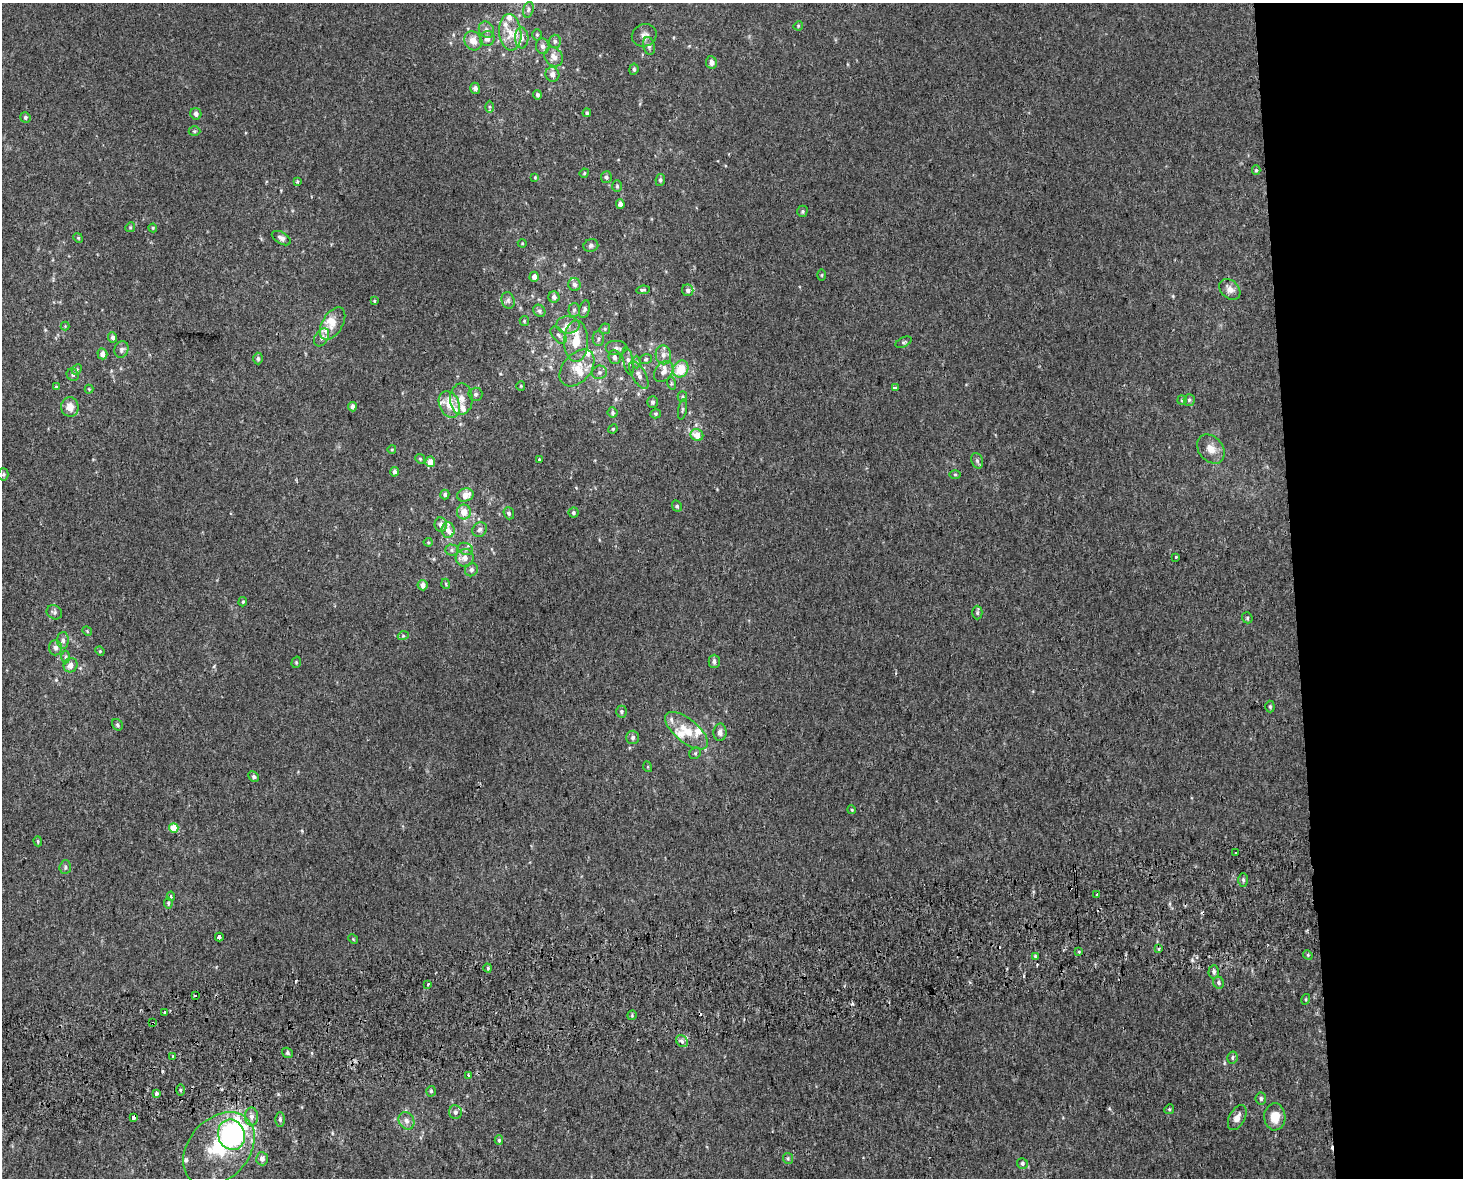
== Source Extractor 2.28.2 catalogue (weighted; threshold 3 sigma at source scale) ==
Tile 6 of 3 x 4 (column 3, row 2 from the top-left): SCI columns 2945-4405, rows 2396-3571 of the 4470 x 4790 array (HDU 1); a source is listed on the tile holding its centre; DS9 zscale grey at full resolution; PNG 1465 x 1180 px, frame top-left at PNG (2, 3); each listed source drawn as its Kron ellipse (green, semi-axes under 4 px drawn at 4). Shown black and unused: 12% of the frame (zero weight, under 2 of 3 exposures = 2% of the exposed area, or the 3 px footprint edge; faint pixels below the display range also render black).
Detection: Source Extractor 2.28.2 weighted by HDU 2 'WHT'; one run over the whole footprint, this tile lists its part. Background 0.00318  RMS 0.0056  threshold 0.0251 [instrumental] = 3 sigma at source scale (4.5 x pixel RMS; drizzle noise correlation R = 1.50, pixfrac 1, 0.0396/0.0396 arcsec/px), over >= 5 px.
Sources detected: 218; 1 inside a brighter object's white glare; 6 cosmic-ray / hot-pixel residue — neither listed nor drawn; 20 inside a brighter listed object's ellipse — not listed separately; the other 191 listed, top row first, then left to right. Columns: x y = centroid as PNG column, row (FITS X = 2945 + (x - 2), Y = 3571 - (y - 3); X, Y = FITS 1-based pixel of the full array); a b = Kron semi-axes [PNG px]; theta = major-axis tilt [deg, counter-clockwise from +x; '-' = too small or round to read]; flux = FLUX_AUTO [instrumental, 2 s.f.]
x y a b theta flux
528 10 8 5 73 1.2
798 26 5 4 - 0.52
486 30 9 7 -60 2.3
510 32 18 11 -84 7.8
537 35 6 5 - 0.79
644 35 12 11 - 3.2
487 38 7 7 - 2.6
522 38 10 6 -87 2.8
473 41 10 8 -54 5.3
555 41 6 6 - 1.4
543 46 8 6 -74 2
649 46 9 5 -76 1.8
554 57 10 8 -50 3.7
711 63 6 5 - 2.9
634 69 5 4 - 1
552 74 7 7 - 2.8
475 88 5 5 - 2.3
537 95 5 4 - 1.3
489 107 6 4 -90 0.91
587 113 4 3 - 0.97
196 114 6 5 - 2.1
25 117 5 5 - 1
194 131 6 5 - 0.82
1256 170 5 4 - 0.89
584 173 5 4 - 0.55
535 177 4 3 - 0.54
606 177 6 5 - 1.4
660 180 6 5 - 1
297 182 3 3 - 1.2
617 186 6 5 - 0.94
620 204 4 4 - 2.2
802 211 6 5 - 0.9
130 227 5 4 - 0.64
153 228 4 4 - 0.56
78 238 5 4 - 0.65
281 238 10 6 -29 2.1
522 243 4 4 - 0.53
591 246 7 6 - 1.5
822 275 5 3 - 0.62
534 277 5 4 - 2.6
574 284 6 6 - 1.7
1230 289 12 9 -42 4
643 290 7 4 7 0.95
688 290 6 5 - 1.6
554 297 5 5 - 1.8
508 300 8 6 -76 1.5
374 301 4 3 - 0.53
584 309 9 5 76 1.3
574 310 7 5 85 1.1
539 311 6 5 - 1.1
524 321 5 4 - 0.67
333 324 18 10 59 6.3
568 325 11 8 -2 3.3
65 326 4 4 - 0.49
605 329 5 5 - 0.78
559 335 10 6 -51 2.1
113 337 5 4 - 1.5
322 337 10 6 59 2.2
598 339 7 5 -89 1.4
576 341 21 12 89 11
904 342 8 4 26 1
617 348 11 7 0 2.3
121 349 8 7 - 1.8
102 354 5 5 - 3
663 355 9 7 -80 2.8
614 357 7 6 - 2
258 358 6 4 -88 1.1
646 359 6 5 - 0.86
628 361 14 5 -79 2
637 362 6 4 -89 0.84
577 368 21 14 49 10
77 369 6 4 45 0.87
681 369 9 7 62 10
664 371 11 8 52 3
599 372 7 6 - 1.5
73 375 6 5 - 1.2
639 375 15 7 -61 3.2
671 383 6 4 -73 0.71
521 386 4 4 - 0.56
56 387 4 3 - 0.59
895 388 4 3 - 4.7
89 389 4 4 - 0.52
475 394 7 6 - 1.3
682 397 5 4 - 0.82
461 399 15 11 89 6.4
1182 400 4 4 - 0.68
1189 400 6 5 - 1
653 402 6 5 - 1.2
449 404 14 10 -68 9.1
70 407 10 8 -84 5.4
352 407 5 4 - 2.2
682 410 10 3 81 0.89
613 412 5 5 - 1
656 414 5 4 - 0.72
613 429 5 4 - 0.67
697 435 6 5 - 6
392 449 4 3 - 0.44
1211 449 16 12 -51 5.6
420 459 5 4 - 0.63
539 460 3 3 - 2.7
977 461 8 5 -68 1.3
430 462 5 5 - 4.3
394 472 5 4 - 1.5
3 474 6 5 - 0.89
955 474 5 3 - 0.66
445 494 5 4 - 1.3
465 495 8 6 15 5.3
677 506 6 4 -63 1.1
464 512 7 7 - 5.7
509 513 6 5 - 1.2
573 513 5 5 - 1.1
441 525 7 6 - 2.6
448 530 7 6 - 2.8
480 530 8 7 - 1.8
428 542 4 4 - 0.55
465 549 8 6 -21 1.6
451 550 6 5 - 1.1
1176 557 3 3 - 1.8
465 558 9 9 - 3.8
471 570 7 6 - 1.4
446 584 5 3 - 0.47
423 585 5 5 - 2.7
243 602 5 4 - 0.6
54 612 8 6 -31 1.5
977 613 7 5 -90 0.98
1247 618 5 5 - 0.84
87 631 5 4 - 0.56
403 636 5 3 - 0.62
63 640 8 6 -89 1.8
55 648 7 6 - 2.2
100 651 5 4 - 0.6
65 657 6 4 89 0.94
714 661 6 5 - 1.7
296 662 6 4 72 0.76
71 665 7 6 - 3.4
1270 707 6 4 -88 0.91
621 712 6 5 - 0.99
117 725 6 5 - 1
687 731 26 11 -39 12
720 732 8 6 88 2.7
633 737 7 6 - 1.5
695 753 6 5 - 0.89
648 767 5 3 - 0.53
254 777 6 4 -46 1.2
852 810 4 3 - 0.53
174 828 5 4 - 11
38 841 5 4 - 0.69
1236 852 2 2 - 0.67
65 867 7 5 87 1.1
1243 880 7 5 -89 1
1097 894 3 3 - 5.2
171 896 4 3 - 1
168 903 5 4 - 0.75
219 937 4 3 - 4.1
353 939 5 4 - 0.53
1158 949 3 3 - 2.8
1079 952 3 3 - 1.8
1308 955 5 4 - 0.68
1035 956 4 4 - 0.61
488 968 4 4 - 0.74
1214 972 6 5 - 1.4
1219 983 6 5 - 1.3
428 984 3 2 - 1.5
196 995 3 2 - 1.1
1306 999 5 3 - 0.53
164 1012 3 3 - 3.4
632 1015 5 5 - 0.61
153 1023 3 2 - 0.84
682 1041 6 5 - 1.4
287 1053 6 5 - 1
173 1056 3 2 - 0.77
1232 1057 6 5 - 0.94
468 1075 4 3 - 0.83
180 1090 5 4 - 0.7
431 1091 5 4 - 0.82
156 1093 3 3 - 4.6
1261 1099 6 5 - 1.1
1169 1109 5 4 - 0.74
455 1112 7 6 - 1.7
251 1116 9 6 -89 2.4
133 1117 3 3 - 23
1275 1117 13 10 -88 7.8
1237 1118 14 7 61 3.5
280 1119 7 5 -90 1.2
406 1121 9 7 -57 2.7
231 1135 15 13 -71 70
499 1140 5 4 - 0.71
219 1149 41 30 48 38
788 1158 5 5 - 0.8
262 1159 6 6 - 2.7
1022 1163 6 5 - 1.1
Overlapping masked pixels (flux is a lower limit): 2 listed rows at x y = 153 1023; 133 1117